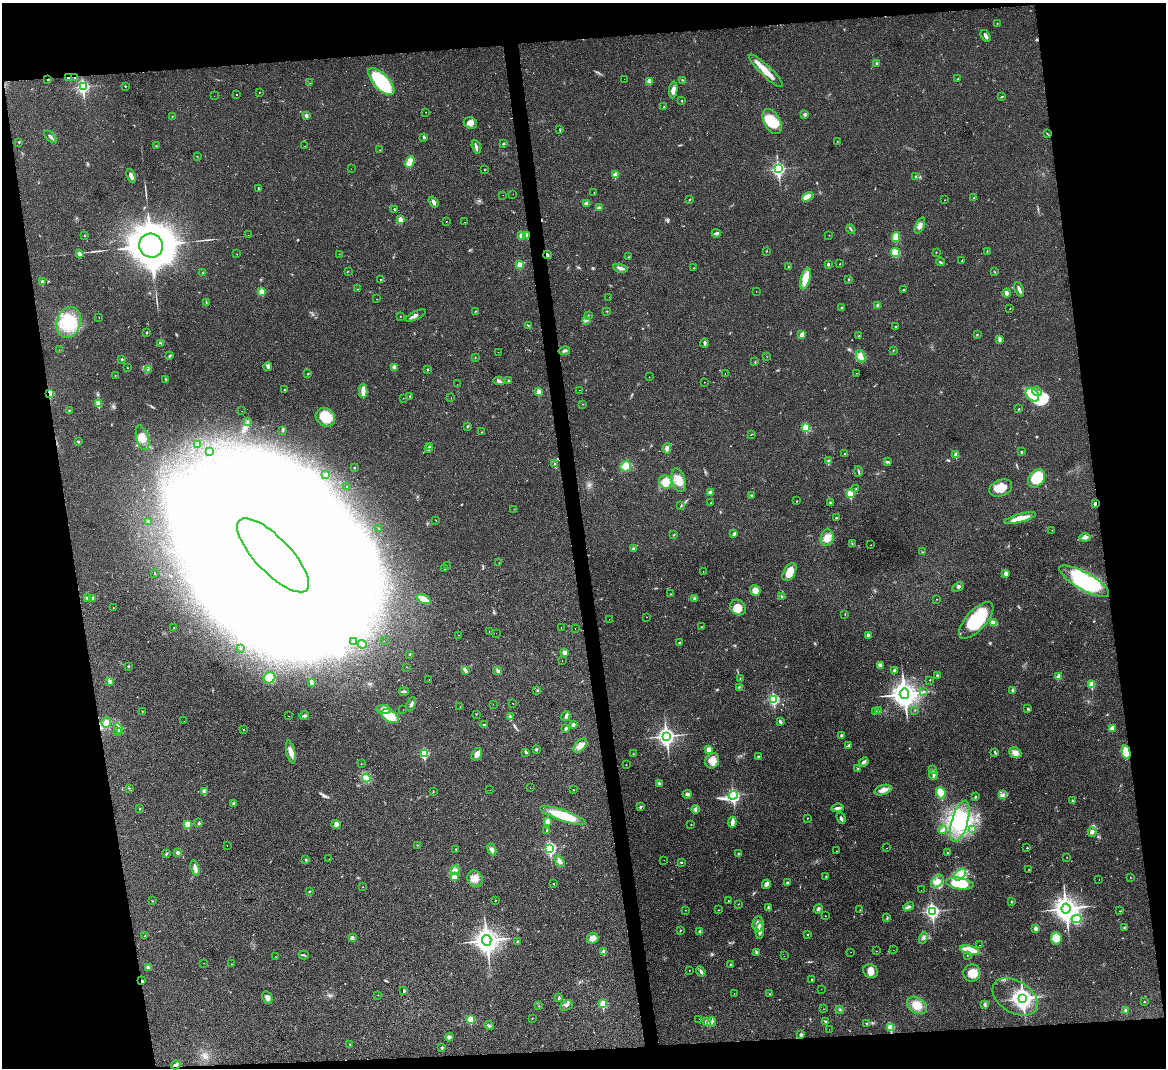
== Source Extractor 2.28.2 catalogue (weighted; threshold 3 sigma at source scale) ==
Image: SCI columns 1-4656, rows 242-4504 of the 4656 x 4633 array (HDU 1 of 3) = the unmasked area's bounding box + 8 px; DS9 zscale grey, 4 x 4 block average (1 PNG px = mean of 4 x 4 image px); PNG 1168 x 1070 px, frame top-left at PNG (2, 3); each listed source drawn as its Kron ellipse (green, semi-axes under 4 px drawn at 4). Shown black and unused: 18% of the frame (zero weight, under 3 of 4 exposures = <1% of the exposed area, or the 3 px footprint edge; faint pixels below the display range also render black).
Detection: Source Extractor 2.28.2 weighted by HDU 2 'WHT'. Background 0.0392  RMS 0.0044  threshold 0.0196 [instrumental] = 3 sigma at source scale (4.5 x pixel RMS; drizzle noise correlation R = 1.50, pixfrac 1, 0.05/0.05 arcsec/px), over >= 5 px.
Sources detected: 615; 2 too faint to see at this stretch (4 x 4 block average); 90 inside a brighter object's white glare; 13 cosmic-ray / hot-pixel residue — neither listed nor drawn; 8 coinciding with a brighter row at this scale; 18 inside a brighter listed object's ellipse — not listed separately; the other 484 listed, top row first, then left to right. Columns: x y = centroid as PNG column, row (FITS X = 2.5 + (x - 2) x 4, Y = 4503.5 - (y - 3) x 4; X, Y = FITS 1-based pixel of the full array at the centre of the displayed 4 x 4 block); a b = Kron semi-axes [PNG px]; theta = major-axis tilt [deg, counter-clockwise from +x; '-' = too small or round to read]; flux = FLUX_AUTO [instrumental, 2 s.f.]
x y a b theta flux
997 23 2 2 - 1.5
985 36 6 3 -57 8.7
877 63 2 2 - 1.4
766 71 23 5 -44 39
69 78 2 2 - 4
75 78 2 2 - 3.4
624 79 2 2 - 0.97
958 79 3 2 - 2
48 80 2 2 - 1.6
683 80 2 2 - 1.2
381 81 17 7 -47 200
649 81 2 2 - 37
310 83 2 2 - 0.79
125 86 2 2 - 3.7
83 87 3 2 - 440
673 90 8 4 83 15
259 92 2 2 - 0.8
236 94 2 2 - 11
214 96 2 2 - 2.2
1002 97 3 2 - 1.8
682 101 2 2 - 2
664 107 2 2 - 0.78
426 112 2 2 - 0.8
805 114 4 3 - 3.6
306 115 2 2 - 18
172 116 2 2 - 0.88
772 122 14 8 -61 64
470 123 7 5 -27 16
560 130 3 2 - 1.8
1047 134 2 2 - 1.2
50 137 7 2 -41 5.7
424 137 2 2 - 5.3
837 141 2 2 - 0.71
19 142 2 2 - 2
503 144 2 2 - 4.7
157 146 2 2 - 1.5
305 146 2 2 - 0.51
476 147 7 3 -74 6.2
380 150 2 2 - 0.96
197 157 2 2 - 0.65
410 162 6 4 65 43
351 169 2 2 - 0.41
485 169 2 2 - 1.4
778 169 3 2 - 570
615 175 2 2 - 41
131 176 7 3 -67 11
916 177 3 3 - 3.6
258 188 2 2 - 3
594 193 2 2 - 0.95
513 194 2 2 - 0.45
503 195 2 2 - 1.9
807 197 6 4 31 19
974 198 3 2 - 2.4
689 200 3 2 - 1.4
944 200 2 2 - 0.55
433 202 6 3 -54 8.1
587 203 3 2 - 11
600 208 2 2 - 1.4
394 209 3 2 - 1.7
400 220 2 2 - 40
446 222 2 2 - 0.73
465 222 2 2 - 1.4
920 226 8 3 67 11
851 229 5 2 - 3.1
716 233 4 2 - 6.8
248 235 2 2 - 1.6
527 235 4 4 - 9.1
829 235 2 2 - 0.72
84 236 2 2 - 1.2
521 236 2 2 - 32
896 237 5 4 - 32
151 246 12 11 - 9900
766 251 2 2 - 1
987 251 3 2 - 1.9
936 252 2 2 - 1.2
895 253 5 4 - 28
79 254 2 2 - 23
237 254 2 2 - 0.52
339 254 2 2 - 0.46
547 255 4 2 - 4.8
628 257 3 2 - 0.87
962 261 2 2 - 1.2
941 262 4 2 - 3
828 264 2 2 - 12
840 264 2 2 - 2
520 265 4 3 - 12
789 266 2 2 - 3.8
621 268 7 3 -14 9.8
694 268 2 2 - 2.3
348 271 2 2 - 0.78
995 272 3 2 - 1.9
203 273 3 2 - 1.8
806 279 11 4 74 45
849 279 2 2 - 1.3
381 280 2 2 - 0.83
42 281 2 2 - 14
357 289 2 2 - 0.65
1019 289 8 2 -70 8.5
903 290 2 2 - 1.2
262 291 2 2 - 62
756 292 2 2 - 0.42
1006 293 4 3 - 7.3
609 297 2 2 - 0.45
377 299 2 2 - 0.54
206 302 3 2 - 1.6
878 305 3 2 - 7.5
841 308 3 2 - 1.9
1010 308 2 2 - 0.89
475 311 2 2 - 1.1
607 311 2 2 - 1.1
416 315 11 3 25 8.6
588 315 2 2 - 1.3
400 316 2 2 - 0.88
99 317 2 2 - 1.1
586 320 2 2 - 1.3
69 322 16 12 74 76
529 326 3 2 - 2.2
895 326 2 2 - 1.4
146 333 3 2 - 1.9
977 334 2 2 - 1.5
802 335 4 2 - 18
859 336 2 2 - 1.5
1000 339 4 3 - 5
161 343 3 2 - 1.4
704 343 4 3 - 4.5
59 350 2 2 - 0.52
893 350 2 2 - 1.2
564 351 6 2 12 4.9
498 352 2 2 - 0.61
170 356 4 2 - 3.3
861 356 6 4 -71 18
475 357 2 2 - 0.77
767 357 2 2 - 0.48
122 359 2 2 - 5
755 362 2 2 - 1.2
127 367 2 2 - 1
268 367 4 4 - 6.2
394 367 2 2 - 27
148 369 2 2 - 1.5
428 369 2 2 - 5.6
725 373 2 2 - 0.47
857 373 2 2 - 0.49
308 374 2 2 - 1.9
115 375 2 2 - 0.93
649 377 2 2 - 0.59
166 379 2 2 - 2.4
509 380 2 2 - 1.7
499 381 5 3 - 5.9
704 382 2 2 - 2.4
457 384 2 2 - 2.4
284 389 2 2 - 1.2
580 390 2 2 - 0.79
363 391 7 2 89 27
1037 391 5 3 - 7.1
539 392 2 2 - 45
50 394 2 2 - 95
1032 395 8 5 -47 91
409 396 2 2 - 1.5
403 398 2 2 - 0.62
451 398 2 2 - 0.4
99 404 2 2 - 64
583 404 2 2 - 0.66
1019 409 2 2 - 1
69 410 3 2 - 1.1
241 411 2 2 - 0.72
325 417 10 8 -37 62
247 422 3 2 - 1.9
468 426 3 2 - 2.5
806 427 2 2 - 130
283 431 4 2 - 3
482 432 2 2 - 0.68
751 434 3 2 - 1
142 438 12 6 -74 24
78 441 2 2 - 6.2
197 445 2 2 - 3.7
429 447 4 2 - 3.7
667 448 5 3 - 9.7
428 449 2 2 - 11
210 451 2 2 - 67
1022 452 3 2 - 2.3
845 453 2 2 - 2.3
956 455 2 2 - 41
828 461 4 2 - 3
887 462 4 2 - 4
554 464 2 2 - 1.7
626 466 6 5 - 32
355 467 2 2 - 4.1
858 471 5 2 - 3
326 475 4 2 - 3.9
1037 478 10 7 50 73
679 480 12 6 -76 29
666 482 7 6 - 34
347 486 2 2 - 0.62
1001 488 12 8 21 32
856 489 3 2 - 1.9
710 492 3 3 - 7.8
850 494 2 2 - 120
751 495 3 2 - 2.6
797 501 2 2 - 2
711 503 2 2 - 1.4
830 503 3 2 - 3.1
1095 504 3 2 - 6
681 506 2 2 - 1.2
514 509 2 2 - 1.4
836 518 3 2 - 2.7
1020 518 16 3 15 30
436 520 2 2 - 0.78
148 521 2 2 - 0.77
379 529 2 2 - 0.61
1052 530 2 2 - 0.73
734 534 4 3 - 4.4
674 535 2 2 - 1.9
1085 537 5 4 - 9.3
827 538 8 6 79 26
852 543 2 2 - 1.4
871 545 2 2 - 0.82
633 548 2 2 - 12
922 552 2 2 - 0.95
273 555 48 17 -46 4200
499 562 2 2 - 0.87
447 566 2 2 - 0.47
445 568 2 2 - 1.2
703 571 2 2 - 1.1
790 572 10 5 59 39
1006 573 2 2 - 33
154 574 2 2 - 0.85
1084 581 28 8 -29 210
958 587 6 2 28 3.6
755 590 5 5 - 20
670 594 2 2 - 0.67
782 596 3 2 - 1.5
87 598 3 2 - 3.7
695 598 2 2 - 1.4
92 599 3 2 - 2.1
423 599 7 3 -27 39
936 599 2 2 - 1.2
738 607 8 7 - 28
113 608 2 2 - 1.1
845 614 2 2 - 0.88
646 617 2 2 - 0.61
609 619 2 2 - 0.41
976 620 23 10 47 160
993 623 4 3 - 6.1
561 627 2 2 - 1.2
702 627 2 2 - 1.1
174 628 2 2 - 1
575 629 2 2 - 0.88
489 632 2 2 - 1.8
496 633 2 2 - 0.41
459 635 2 2 - 0.46
868 635 2 2 - 17
354 641 2 2 - 2.7
384 641 2 2 - 0.38
680 642 2 2 - 1.7
362 644 4 2 - 4.2
240 648 2 2 - 0.63
565 653 3 3 - 8.4
410 654 2 2 - 1.9
562 660 2 2 - 0.53
880 665 4 3 - 5.3
128 666 2 2 - 2.1
407 667 2 2 - 0.77
894 670 3 2 - 4.4
466 671 4 3 - 4.3
498 671 3 2 - 2.2
937 675 2 2 - 7.4
1059 676 4 3 - 11
269 678 6 5 - 39
740 678 2 2 - 1.1
429 679 2 2 - 1
930 680 2 2 - 2
110 681 3 3 - 5.7
311 683 3 3 - 4.2
1092 685 2 2 - 71
739 687 2 2 - 0.83
537 690 3 2 - 1.6
1013 690 2 2 - 19
404 691 5 2 - 3.7
923 692 2 2 - 0.8
904 694 5 4 - 2400
774 699 3 2 - 300
513 703 2 2 - 1.1
411 704 7 2 67 5.3
493 704 2 2 - 0.59
460 706 2 2 - 0.67
403 709 2 2 - 0.34
1028 709 3 2 - 2.4
384 710 8 4 -4 13
915 710 2 2 - 0.68
879 711 2 2 - 1.4
142 712 2 2 - 1.2
876 712 3 2 - 2.1
476 714 2 2 - 1.1
288 716 2 2 - 1.9
304 716 4 3 - 5.7
390 716 9 6 -33 54
566 716 5 3 - 6.6
510 717 3 2 - 3.2
184 721 2 2 - 0.31
780 721 4 2 - 4.7
106 722 5 4 - 13
484 725 3 2 - 1.9
573 725 4 3 - 6.2
1112 728 3 2 - 19
119 729 6 2 -60 4.4
566 729 2 2 - 13
243 730 2 2 - 1.1
118 732 2 2 - 1.4
841 735 3 3 - 3.7
667 736 4 3 - 980
580 746 8 5 47 15
849 746 3 2 - 3.2
536 749 3 2 - 3.8
709 750 4 3 - 13
291 752 12 4 -77 16
526 752 3 2 - 2.2
995 752 4 2 - 2.6
1126 752 7 3 -77 71
424 753 2 2 - 190
1015 753 6 5 - 14
477 754 7 4 57 13
633 754 2 2 - 1.8
758 756 3 2 - 1.9
712 761 8 6 58 20
864 762 5 2 - 5
361 764 2 2 - 0.85
626 765 2 2 - 1.2
857 768 3 2 - 1.4
932 770 3 2 - 2.8
933 775 5 2 - 4
366 778 4 4 - 9.9
659 784 4 2 - 3.2
129 788 2 2 - 1.8
530 788 2 2 - 0.87
490 790 2 2 - 0.68
573 790 2 2 - 1.4
883 790 9 4 18 16
204 791 2 2 - 28
433 792 2 2 - 1.1
941 793 6 4 -68 28
687 794 4 3 - 5.2
733 795 4 3 - 440
1002 795 3 3 - 4.8
975 797 3 2 - 2.2
1072 800 2 2 - 2.8
234 803 3 2 - 2.5
640 807 3 2 - 2.3
838 808 6 3 6 7.1
140 809 2 2 - 1.5
695 809 4 3 - 5.3
563 816 24 5 -19 82
807 818 2 2 - 1.9
841 818 6 3 -71 5.1
547 821 2 2 - 55
960 821 21 8 75 79
732 822 5 2 - 17
199 823 3 2 - 2.9
188 824 2 2 - 79
336 824 4 4 - 7.5
691 825 2 2 - 1.1
973 829 2 2 - 0.74
547 830 2 2 - 6.7
943 830 4 3 - 5.2
1092 832 5 3 - 7.7
418 845 3 2 - 1.5
227 846 2 2 - 0.41
550 848 3 2 - 410
886 848 2 2 - 1
1027 848 2 2 - 3.5
456 849 3 2 - 2
492 849 6 3 -67 8.2
836 851 2 2 - 0.85
178 852 4 3 - 5.8
738 853 2 2 - 1.2
947 853 2 2 - 1.3
166 854 3 2 - 3.4
1066 857 2 2 - 0.62
329 859 2 2 - 1.1
306 860 2 2 - 6.3
664 860 2 2 - 0.86
559 861 6 3 -55 10
681 862 3 2 - 1.8
195 868 8 3 -74 12
1029 869 2 2 - 0.9
455 870 5 3 - 7.4
960 875 7 4 45 16
826 876 2 2 - 1.5
454 877 2 2 - 43
1130 877 2 2 - 1.7
475 879 8 7 - 20
1099 880 2 2 - 0.6
937 881 8 5 50 18
787 883 2 2 - 8.6
553 884 2 2 - 1.7
766 884 5 3 - 8.7
960 884 14 5 -8 95
363 887 2 2 - 0.59
921 890 2 2 - 0.56
309 891 2 2 - 2
495 900 2 2 - 0.78
152 901 2 2 - 1.2
728 901 2 2 - 2.7
1011 901 2 2 - 7.1
738 904 2 2 - 0.64
909 906 6 3 30 5.6
768 908 4 2 - 5.8
1066 908 5 4 - 2200
818 909 5 2 - 4.9
686 910 2 2 - 0.65
719 910 2 2 - 0.91
860 910 2 2 - 1.1
932 911 3 2 - 670
1120 911 2 2 - 0.59
825 916 2 2 - 0.96
887 918 4 2 - 2.6
1076 919 5 3 - 9.5
758 924 7 5 81 15
1124 927 3 2 - 2.3
1036 928 2 2 - 27
680 930 2 2 - 1.9
760 931 8 3 85 13
700 932 2 2 - 18
808 934 2 2 - 2.2
145 936 3 2 - 2.7
352 938 3 3 - 6.6
593 938 6 5 - 15
923 938 6 3 66 5.4
1056 938 6 5 - 17
487 940 5 4 - 2100
517 941 3 2 - 2.1
979 945 2 2 - 1.6
894 950 2 2 - 0.46
970 950 10 4 -15 50
877 951 2 2 - 2.2
603 952 2 2 - 29
756 952 3 3 - 3.4
851 952 2 2 - 1.3
304 955 5 2 - 2.7
784 956 2 2 - 0.67
967 956 2 2 - 0.75
276 957 2 2 - 0.87
204 963 2 2 - 0.52
231 964 2 2 - 0.5
731 965 2 2 - 3.7
148 968 3 3 - 5.7
689 970 2 2 - 1.9
871 971 8 6 -26 16
701 972 5 2 - 5.1
972 973 9 8 - 35
812 980 3 2 - 3.1
142 981 3 2 - 2.3
821 989 2 2 - 0.41
404 991 3 2 - 3
734 994 2 2 - 2.3
770 994 2 2 - 1.4
378 995 2 2 - 0.86
1015 997 25 16 -33 110
267 998 7 5 -63 11
559 998 3 2 - 4.9
1023 999 3 3 - 1100
1144 1001 2 2 - 1.2
603 1004 2 2 - 100
985 1004 3 2 - 2.6
566 1005 6 5 - 9.2
917 1005 11 7 -32 30
539 1006 2 2 - 0.62
824 1009 2 2 - 0.98
840 1010 2 2 - 1.8
1126 1010 2 2 - 25
532 1018 2 2 - 0.85
471 1019 2 2 - 99
699 1019 2 2 - 2
825 1021 3 2 - 2.2
707 1022 2 2 - 38
712 1022 5 3 - 4.3
866 1023 2 2 - 3.1
489 1025 5 2 - 5.4
891 1027 2 2 - 100
829 1029 2 2 - 0.45
801 1035 3 2 - 3
449 1037 4 3 - 4.6
350 1044 2 2 - 1.1
442 1048 2 2 - 8.6
176 1065 5 3 - 5.2
Overlapping masked pixels (flux is a lower limit): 9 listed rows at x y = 69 78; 75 78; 527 235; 547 255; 50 394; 1095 504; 1126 752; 142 981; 176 1065
Diffuse or blended objects may show on this block-average render without a row.